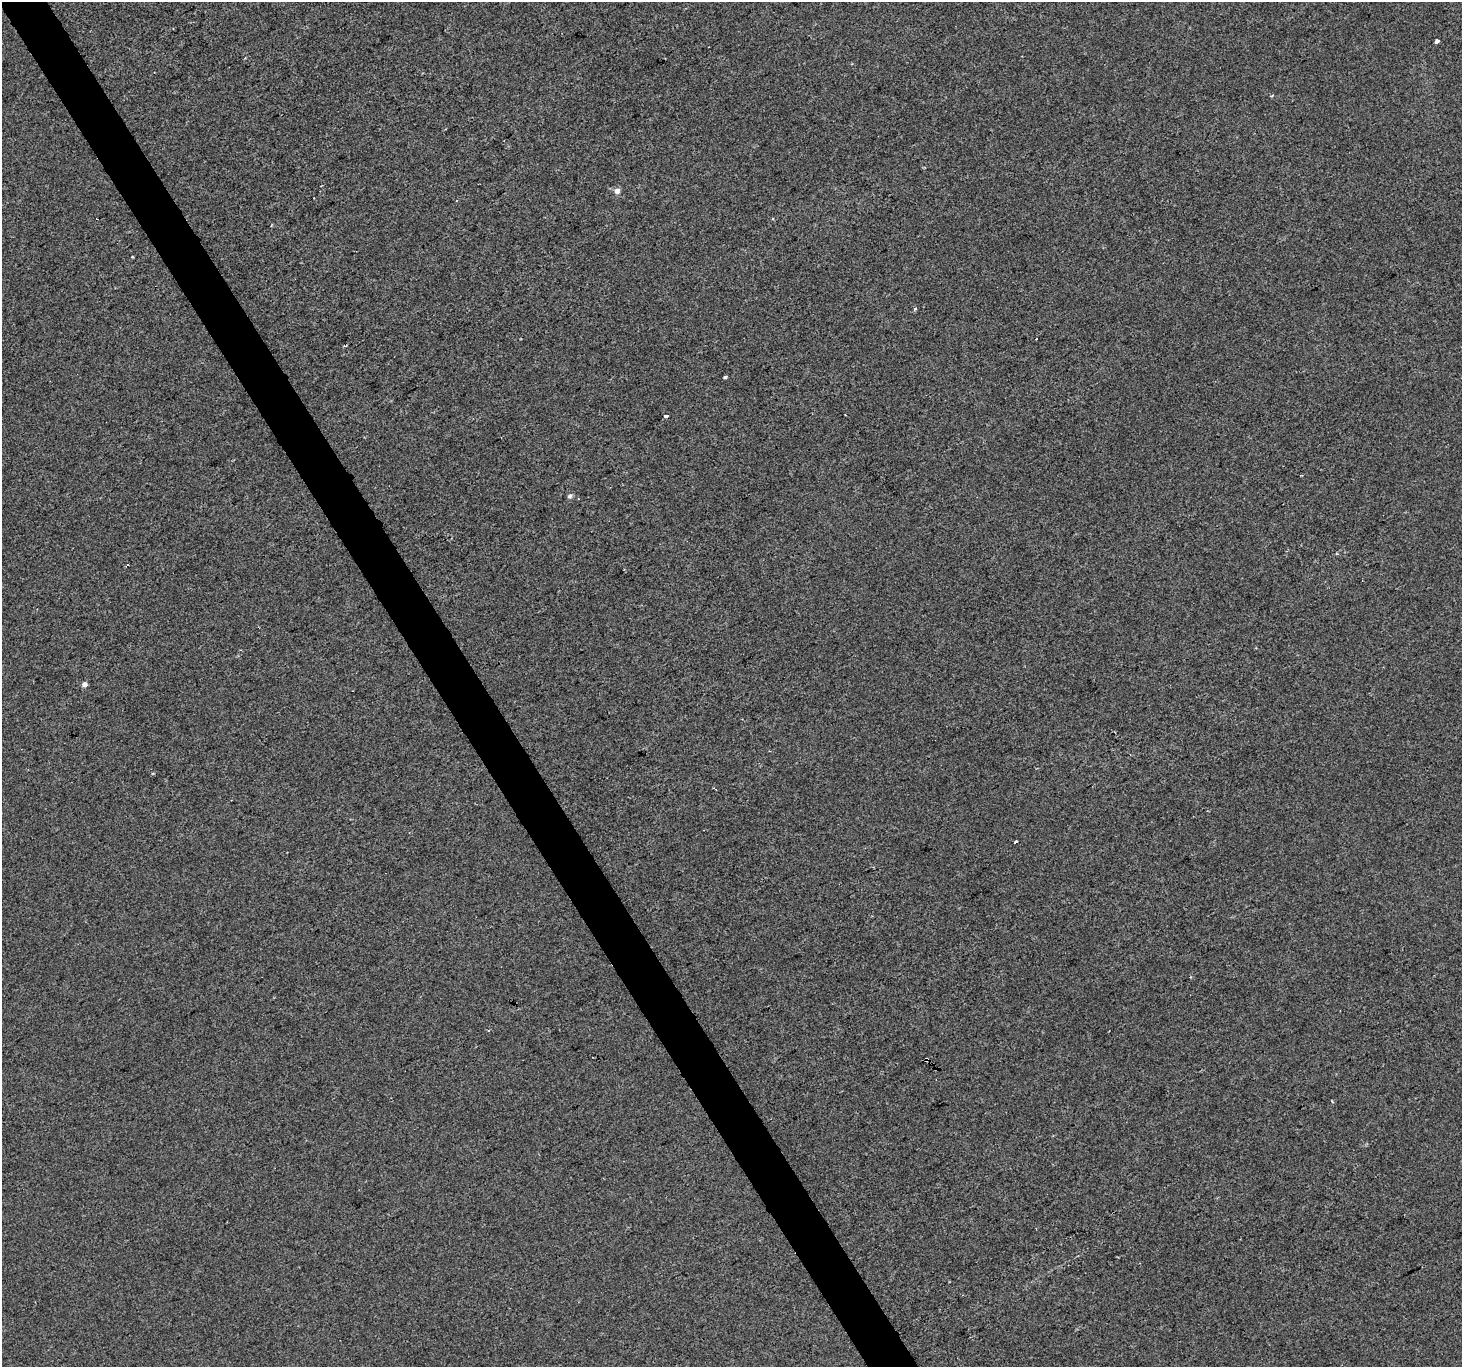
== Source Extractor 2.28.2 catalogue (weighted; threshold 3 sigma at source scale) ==
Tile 11 of 4 x 4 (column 3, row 3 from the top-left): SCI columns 2921-4380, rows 1476-2840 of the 5842 x 5741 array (HDU 1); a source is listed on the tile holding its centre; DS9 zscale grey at full resolution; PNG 1464 x 1369 px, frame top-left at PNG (2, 2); no overlay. Shown black and unused: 3% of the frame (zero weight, under 2 of 3 exposures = <1% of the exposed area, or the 3 px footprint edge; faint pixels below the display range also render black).
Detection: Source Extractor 2.28.2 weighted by HDU 2 'WHT'; one run over the whole footprint, this tile lists its part. Background 0.00199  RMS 0.0047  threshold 0.0214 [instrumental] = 3 sigma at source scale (4.5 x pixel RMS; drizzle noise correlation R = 1.50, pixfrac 1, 0.0396/0.0396 arcsec/px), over >= 5 px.
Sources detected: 13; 1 cosmic-ray / hot-pixel residue — not listed; the other 12 listed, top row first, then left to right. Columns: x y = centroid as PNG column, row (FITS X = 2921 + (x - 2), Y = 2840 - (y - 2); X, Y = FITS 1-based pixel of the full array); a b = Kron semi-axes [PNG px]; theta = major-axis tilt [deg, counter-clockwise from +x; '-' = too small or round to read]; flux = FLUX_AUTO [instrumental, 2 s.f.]
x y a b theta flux
1437 41 4 3 - 5
617 191 5 5 - 3.5
773 218 3 3 - 1.1
132 257 3 2 - 0.54
915 309 5 4 - 0.68
725 377 3 3 - 1.1
845 415 2 2 - 0.4
666 416 4 3 - 9.4
570 496 6 6 - 1.1
84 684 5 5 - 2.5
1016 842 3 3 - 4.3
926 1060 4 3 - 4.4
Overlapping masked pixels (flux is a lower limit): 1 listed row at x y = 926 1060